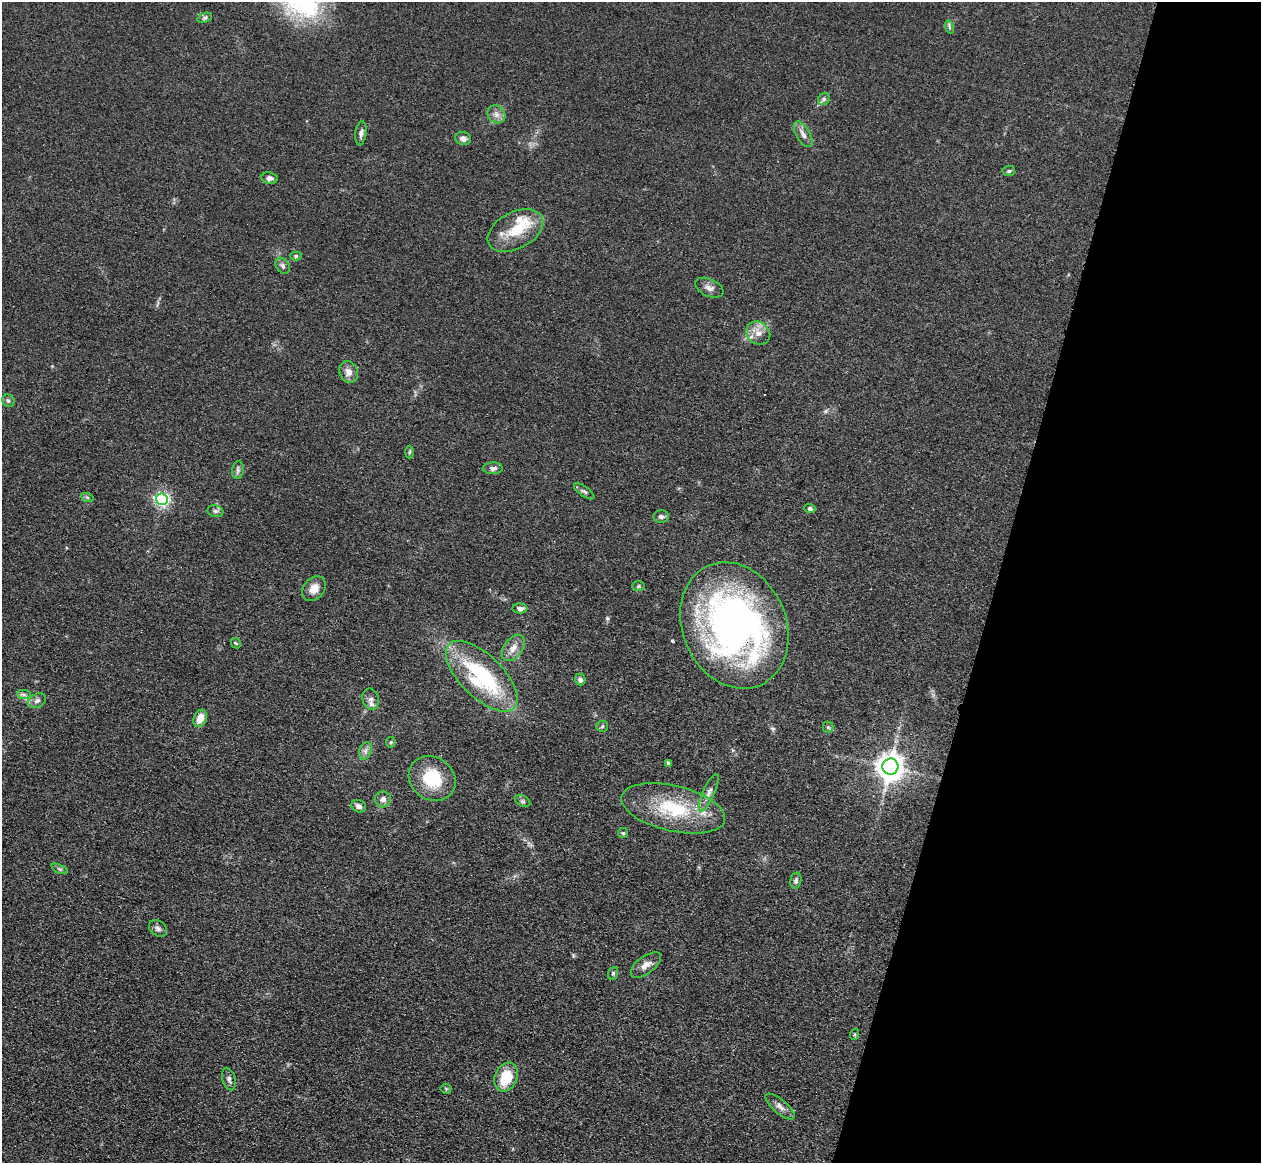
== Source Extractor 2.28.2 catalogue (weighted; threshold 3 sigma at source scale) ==
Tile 8 of 4 x 4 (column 4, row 2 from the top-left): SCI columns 3813-5071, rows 2685-3845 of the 5108 x 5248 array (HDU 1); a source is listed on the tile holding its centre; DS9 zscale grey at full resolution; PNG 1263 x 1165 px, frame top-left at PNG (2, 2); each listed source drawn as its Kron ellipse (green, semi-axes under 4 px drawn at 4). Shown black and unused: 21% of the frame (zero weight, under 3 of 4 exposures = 6% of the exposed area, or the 3 px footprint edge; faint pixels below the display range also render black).
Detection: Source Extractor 2.28.2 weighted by HDU 2 'WHT'; one run over the whole footprint, this tile lists its part. Background 0.0613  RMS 0.0074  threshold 0.0333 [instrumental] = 3 sigma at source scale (4.5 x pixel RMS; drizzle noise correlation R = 1.50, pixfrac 1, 0.05/0.05 arcsec/px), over >= 5 px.
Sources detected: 63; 1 cosmic-ray / hot-pixel residue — neither listed nor drawn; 2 inside a brighter listed object's ellipse — not listed separately; the other 60 listed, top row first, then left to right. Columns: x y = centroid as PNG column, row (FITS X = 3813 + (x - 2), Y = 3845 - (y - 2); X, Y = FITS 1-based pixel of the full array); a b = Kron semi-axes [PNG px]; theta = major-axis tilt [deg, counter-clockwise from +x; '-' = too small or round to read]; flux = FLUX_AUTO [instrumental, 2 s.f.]
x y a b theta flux
205 18 8 4 19 1.5
949 27 7 4 -72 1.3
824 99 6 5 - 1.6
496 114 9 8 - 4
361 133 12 5 82 2.6
803 134 14 6 -59 4.4
463 138 8 6 -13 3.8
1009 171 6 5 - 1.2
270 178 8 5 -9 2.8
515 230 30 18 28 23
296 256 6 4 1 1.4
283 266 9 6 -58 2.4
709 288 15 8 -24 4.2
758 333 13 11 -41 6.7
349 372 11 9 -68 5.2
8 401 7 5 -45 1.6
410 452 6 4 88 0.96
493 468 10 6 2 2.9
238 470 9 5 83 2.1
584 491 12 5 -35 2.1
87 497 7 4 -19 1.2
162 499 6 6 - 170
810 508 5 4 - 2
215 511 8 6 -15 1.7
661 517 7 6 - 2
639 586 6 5 - 1.1
314 589 13 10 52 7.3
520 609 7 5 -3 2.7
734 625 65 52 -66 330
236 643 6 4 -43 0.92
513 648 15 9 53 6.3
482 676 46 21 -44 77
580 679 6 5 - 2.5
24 694 7 4 -2 1.9
371 699 11 8 -74 3.6
37 701 9 6 28 2.7
200 718 9 6 66 8.9
602 726 6 5 - 1.1
828 727 5 5 - 1.3
391 742 5 5 - 1
365 751 9 6 73 2.5
668 763 4 3 - 2.1
890 767 8 8 - 970
432 778 24 21 -37 30
709 793 20 6 66 4.6
383 799 8 8 - 3.8
523 801 8 5 -27 1.5
359 806 7 6 - 2.9
673 808 53 22 -13 49
623 833 5 5 - 1
59 869 9 4 -23 1.4
796 881 8 5 75 2.1
158 928 10 7 -37 2.9
646 965 18 8 37 5.6
613 973 6 5 - 1.3
855 1034 5 3 - 0.82
506 1077 15 11 66 22
229 1079 11 6 -74 2.7
446 1089 5 5 - 0.94
780 1106 18 7 -40 4.2
Overlapping masked pixels (flux is a lower limit): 1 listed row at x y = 734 625